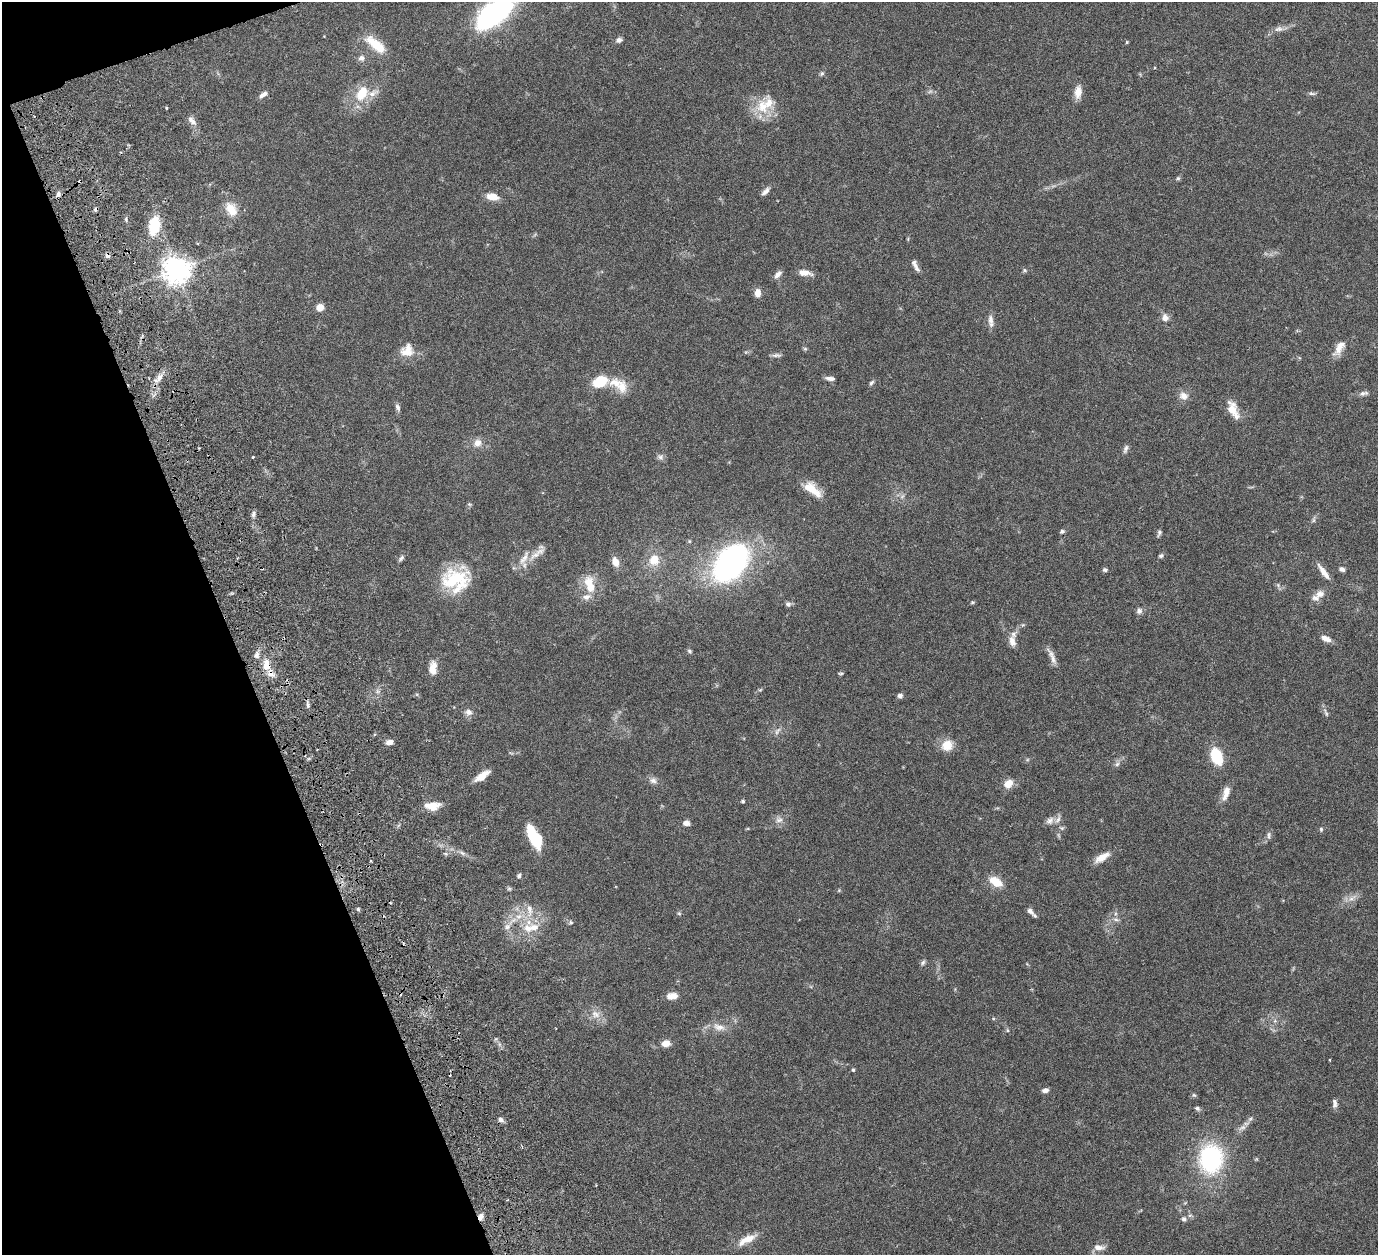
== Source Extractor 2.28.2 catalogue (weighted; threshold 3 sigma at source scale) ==
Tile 5 of 4 x 4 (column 1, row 2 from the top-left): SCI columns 63-1438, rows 2824-4076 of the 5680 x 5541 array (HDU 1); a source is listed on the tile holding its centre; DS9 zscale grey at full resolution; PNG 1380 x 1257 px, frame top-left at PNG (2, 2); no overlay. Shown black and unused: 18% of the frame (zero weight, under 3 of 6 exposures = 5% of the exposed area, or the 3 px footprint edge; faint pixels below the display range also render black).
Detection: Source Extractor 2.28.2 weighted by HDU 2 'WHT'; one run over the whole footprint, this tile lists its part. Background 0.0534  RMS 0.0027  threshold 0.0112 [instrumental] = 3 sigma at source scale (4.09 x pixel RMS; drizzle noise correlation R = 1.36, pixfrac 0.8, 0.05/0.05 arcsec/px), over >= 5 px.
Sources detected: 150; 1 too faint to see at this stretch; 2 inside a brighter object's white glare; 3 cosmic-ray / hot-pixel residue — not listed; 10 inside a brighter listed object's ellipse — not listed separately; the other 134 listed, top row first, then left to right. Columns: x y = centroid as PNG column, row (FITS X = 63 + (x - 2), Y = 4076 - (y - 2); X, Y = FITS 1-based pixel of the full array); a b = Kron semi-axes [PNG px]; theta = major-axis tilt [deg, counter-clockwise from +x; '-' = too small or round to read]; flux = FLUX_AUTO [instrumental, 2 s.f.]
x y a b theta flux
494 12 38 22 28 44
1279 29 13 7 12 1.3
619 40 7 6 - 0.8
1127 42 4 4 - 0.24
376 44 31 12 -33 5.6
361 58 8 8 - 1.1
822 73 6 5 - 0.43
1078 92 16 8 83 2.4
362 93 20 12 59 6.1
1312 93 9 5 -10 0.55
263 94 10 5 34 1.1
763 106 22 18 -76 6.2
166 107 4 3 - 0.27
192 121 14 7 -47 1.4
1178 178 6 5 - 0.43
765 191 12 6 43 1.1
58 194 7 6 - 0.77
492 197 12 7 -11 3.2
231 209 20 13 -57 3.7
154 225 19 11 81 7.9
916 267 14 6 -58 1.1
176 270 9 8 - 280
1025 270 6 5 - 0.39
805 273 16 7 -8 1.9
778 274 12 6 43 1
758 293 8 6 89 2
320 307 6 6 - 2.9
1165 318 10 9 - 1.4
991 321 18 6 -83 1.5
1339 348 22 9 58 2.7
805 349 5 5 - 0.36
407 350 18 15 44 3.5
776 355 13 4 2 0.68
159 378 14 6 59 1.8
830 378 11 5 -5 1.1
600 381 13 9 25 8.7
615 382 19 13 -3 3.9
871 383 8 5 45 0.47
1364 393 12 6 9 0.85
1183 396 11 10 - 1.8
398 407 9 5 -69 0.75
1233 410 25 11 -64 3.6
478 443 10 10 - 1.8
1125 449 12 5 69 0.73
253 457 3 2 - 0.23
660 457 10 6 -11 0.77
812 489 24 10 -39 4.7
469 504 6 4 -18 0.32
253 514 9 5 77 0.65
1314 520 8 4 82 0.47
1062 531 6 5 - 0.45
1159 533 8 5 73 0.55
689 541 5 3 - 0.23
535 555 20 7 29 2.4
1161 556 7 5 13 0.48
401 558 10 5 49 0.63
524 558 23 8 60 2.6
654 560 14 13 - 3.6
615 562 11 7 -70 2.2
731 563 28 18 54 82
1342 569 7 5 -27 0.72
1105 570 6 5 - 0.51
1323 572 22 6 -54 2.2
455 580 38 25 1 14
588 582 15 13 82 3.9
1320 594 12 10 8 1.7
586 597 11 8 15 1.5
972 602 5 4 - 0.3
788 604 7 6 - 0.72
1139 611 8 8 - 0.83
1326 639 12 6 -24 1.7
1012 641 13 8 -76 1.7
689 651 7 4 -51 0.45
257 655 8 6 75 0.87
1052 657 26 6 -66 1.6
266 665 11 7 -86 3.4
433 668 16 8 86 2.9
841 673 7 4 6 0.33
760 690 6 4 41 0.32
900 696 5 5 - 0.79
308 705 6 4 -88 0.56
468 712 11 9 -17 1.1
1326 713 14 4 -64 0.72
777 731 12 5 55 0.8
389 742 8 6 10 1.4
947 745 15 14 - 3.3
1216 756 13 9 -70 11
1117 764 7 5 45 0.64
482 776 17 7 36 2.9
653 780 9 8 - 1.1
1008 784 12 9 45 2.4
1226 793 19 8 73 2.3
743 801 4 4 - 0.48
432 806 16 9 1 3.7
779 820 11 7 17 1.2
1050 821 12 8 39 1.3
686 823 7 6 - 1.2
1062 828 7 6 - 0.47
1321 829 6 5 - 0.38
1269 835 11 5 89 0.69
534 837 24 9 -63 10
462 853 8 5 -44 0.63
1102 857 22 8 31 2.6
519 876 6 5 - 0.5
996 882 16 9 -33 4.1
509 889 7 4 0 0.4
1352 898 14 6 32 1.5
358 909 5 4 - 0.37
530 910 19 8 -82 2.4
1030 911 11 6 -43 1.1
679 913 5 5 - 0.36
1116 919 9 5 -20 0.76
571 922 6 5 - 0.41
507 927 9 7 74 1.1
528 928 15 10 -42 3.4
923 963 8 5 50 0.53
672 996 12 7 6 2.1
596 1014 14 10 -24 2.2
719 1027 20 9 -15 2.3
1007 1030 5 5 - 0.36
666 1043 8 6 5 2.2
1330 1060 3 2 - 0.16
853 1070 4 4 - 0.3
1045 1090 8 5 12 0.94
1194 1095 6 5 - 0.37
1335 1103 11 6 -88 0.91
1197 1108 7 5 -33 0.53
501 1120 8 6 -35 0.78
1211 1159 21 17 86 35
1190 1215 6 4 19 0.4
481 1216 8 6 75 1.2
1184 1219 7 6 - 0.69
747 1239 27 9 28 3.4
1099 1247 14 7 -8 1.7
Overlapping masked pixels (flux is a lower limit): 2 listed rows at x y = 266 665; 481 1216
Isophote crosses this tile's border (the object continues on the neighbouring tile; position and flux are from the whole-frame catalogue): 1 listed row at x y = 494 12